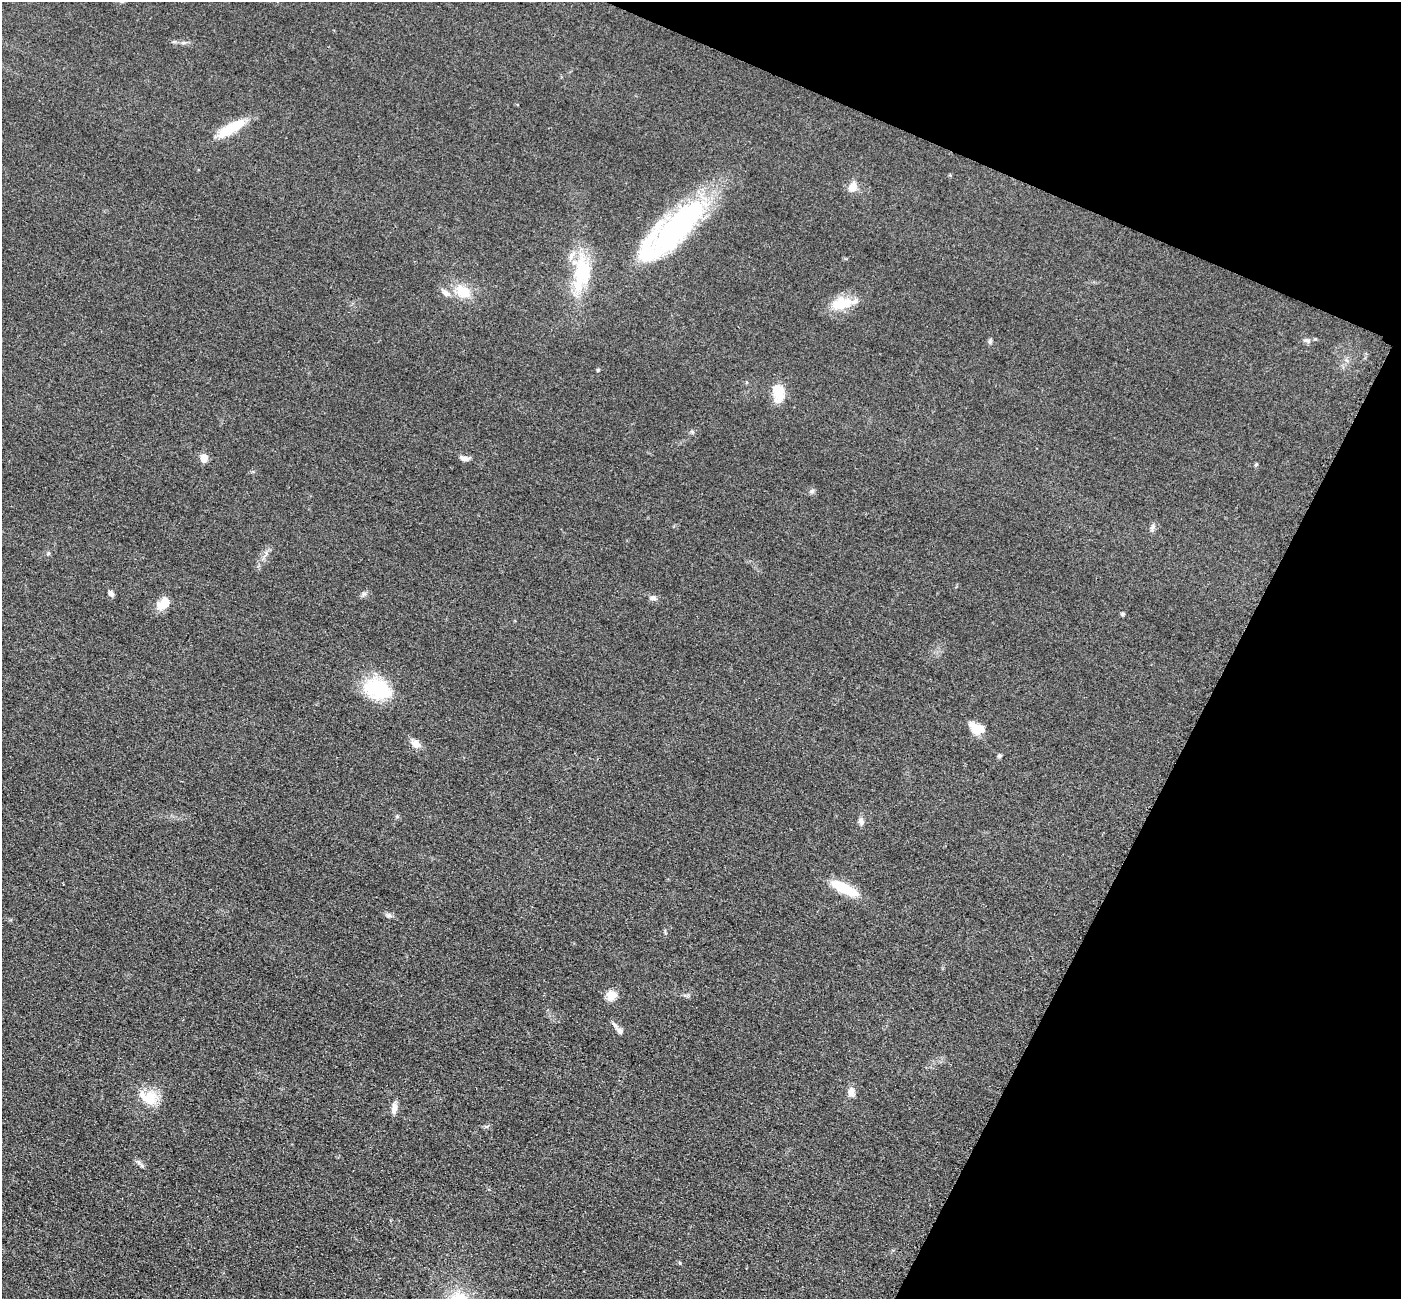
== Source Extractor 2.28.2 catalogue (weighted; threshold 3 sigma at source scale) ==
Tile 8 of 4 x 4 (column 4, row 2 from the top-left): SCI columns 4224-5622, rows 2898-4194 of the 5647 x 5660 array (HDU 1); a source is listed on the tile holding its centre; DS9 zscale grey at full resolution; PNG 1403 x 1301 px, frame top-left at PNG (2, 2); no overlay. Shown black and unused: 21% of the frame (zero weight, under 3 of 4 exposures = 3% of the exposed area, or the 3 px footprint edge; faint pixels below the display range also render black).
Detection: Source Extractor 2.28.2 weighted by HDU 2 'WHT'; one run over the whole footprint, this tile lists its part. Background 0.0486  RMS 0.0085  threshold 0.0382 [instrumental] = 3 sigma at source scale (4.5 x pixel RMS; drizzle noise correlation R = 1.50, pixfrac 1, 0.05/0.05 arcsec/px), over >= 5 px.
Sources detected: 37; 1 inside a brighter listed object's ellipse — not listed separately; the other 36 listed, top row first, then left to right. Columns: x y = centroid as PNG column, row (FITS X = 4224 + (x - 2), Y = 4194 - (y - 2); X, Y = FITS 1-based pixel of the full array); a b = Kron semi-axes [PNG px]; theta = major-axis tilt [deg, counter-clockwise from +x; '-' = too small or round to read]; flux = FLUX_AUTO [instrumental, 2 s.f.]
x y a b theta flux
231 128 36 11 31 26
852 187 14 10 66 7.3
673 230 88 26 42 180
581 273 47 19 82 54
463 292 22 15 -31 19
841 304 32 15 17 20
1306 340 8 6 -2 2.2
990 341 6 5 - 1.4
598 370 5 4 - 0.85
778 393 23 13 -83 16
204 458 9 8 - 6.8
464 458 12 6 -14 3.4
1256 464 6 3 19 0.85
812 491 7 6 - 2
1152 528 8 5 59 2.1
48 553 6 4 -72 1.1
111 594 7 6 - 2.8
364 594 8 5 20 2.1
653 598 9 7 5 2.8
163 604 18 12 39 11
1123 614 5 4 - 1.2
378 689 32 21 -21 48
976 728 18 11 -28 12
416 744 13 9 -41 6.2
999 756 6 5 - 1.5
861 821 10 7 -74 3.4
844 888 37 11 -26 25
389 915 8 6 10 2.1
611 995 14 12 11 7.4
615 1025 12 4 -42 2.5
620 1031 8 7 - 2.5
851 1092 10 8 89 6.2
148 1097 27 17 -21 20
394 1108 14 7 81 5.4
486 1126 8 4 8 1.5
141 1165 8 4 -52 1.9